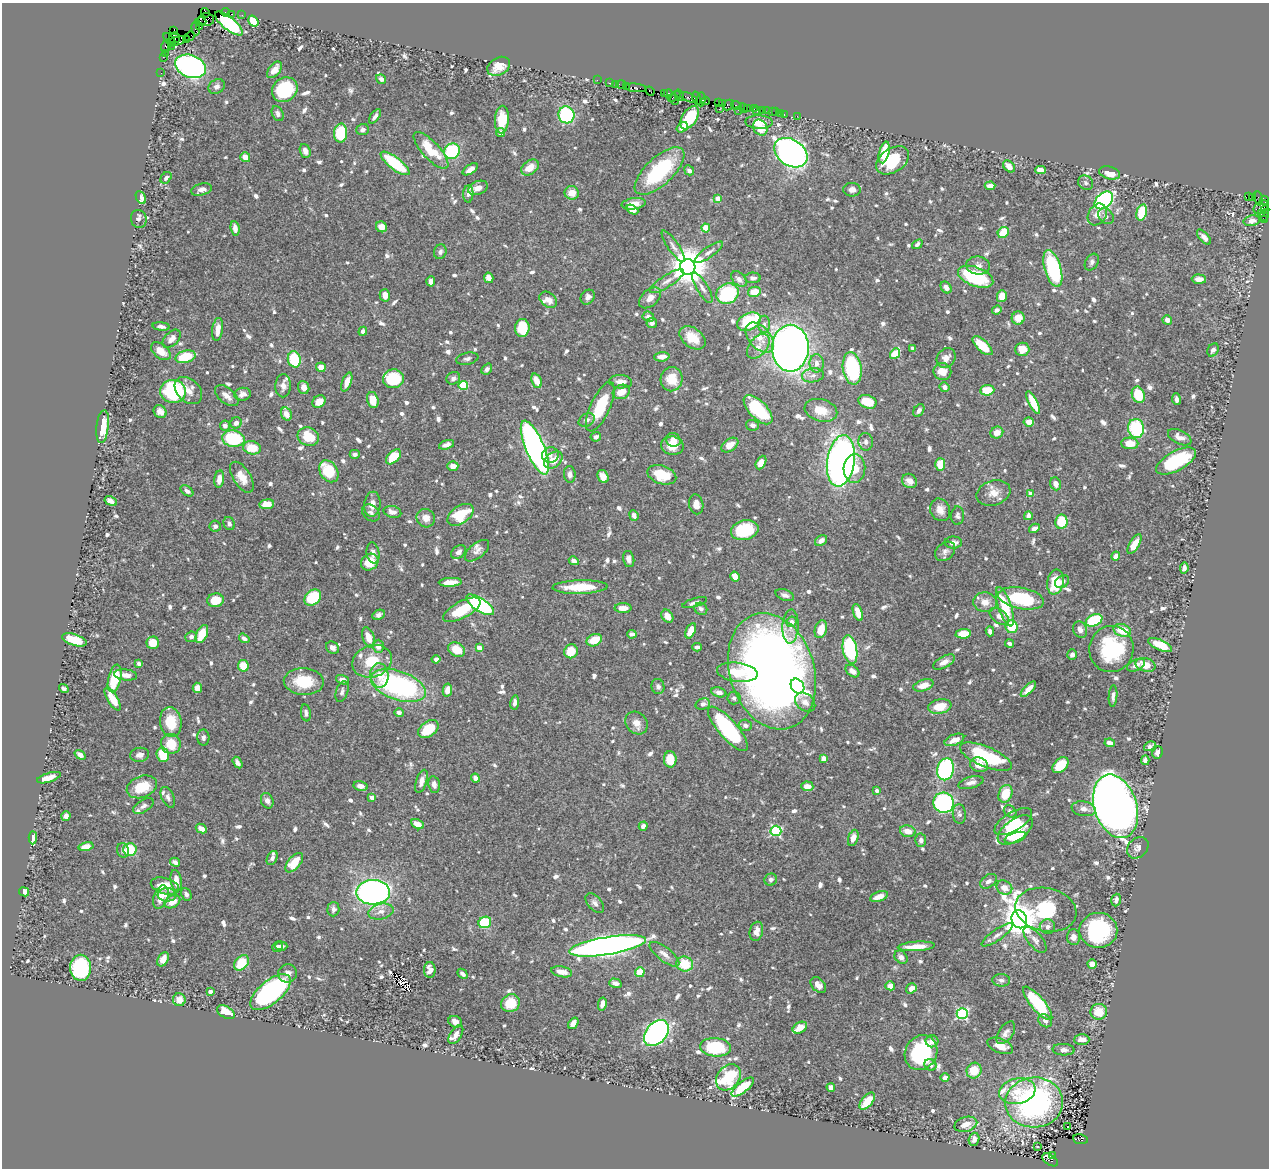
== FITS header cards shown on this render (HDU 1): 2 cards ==
NAXIS1  =                 1267
NAXIS2  =                 1166

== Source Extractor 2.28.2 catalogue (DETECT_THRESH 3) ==
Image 1267 x 1166 px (HDU 1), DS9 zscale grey, 1 PNG px = 1 image px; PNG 1271 x 1170 px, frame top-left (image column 1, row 1166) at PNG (2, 3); each listed source drawn as its Kron ellipse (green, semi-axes under 4 px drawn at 4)
Background 0.663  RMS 0.0095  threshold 0.0286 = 3 sigma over >= 5 px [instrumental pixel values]
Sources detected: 908; of the 908, the 500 brightest by FLUX_AUTO listed and drawn (408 fainter detections omitted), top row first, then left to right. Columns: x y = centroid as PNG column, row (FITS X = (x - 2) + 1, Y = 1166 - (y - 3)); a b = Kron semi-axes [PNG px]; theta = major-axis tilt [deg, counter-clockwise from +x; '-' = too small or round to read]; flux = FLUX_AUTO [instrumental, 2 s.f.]
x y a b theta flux
226 12 4 2 - 20
205 13 5 3 - 64
231 14 2 2 - 5.5
242 15 2 2 - 9.5
206 20 8 6 0 480
253 21 6 4 -55 12
201 22 6 3 0 36
229 23 17 6 -39 58
199 26 4 2 - 23
196 28 7 3 -88 52
173 31 3 3 - 45
190 36 5 2 - 14
175 38 5 5 - 530
186 39 3 2 - 9.7
170 40 8 3 -49 20
177 41 9 4 12 390
166 46 7 5 63 94
172 46 4 3 - 220
165 53 2 2 - 3.5
163 57 2 2 - 10
191 66 16 11 -21 190
499 66 12 8 29 7.9
275 70 10 5 51 6.7
161 73 2 2 - 7.5
381 79 5 4 - 3.2
597 80 2 2 - 10
609 83 2 2 - 14
615 84 2 2 - 7.9
621 85 5 2 - 25
217 86 8 6 33 2.7
626 87 3 2 - 28
635 88 11 3 -5 71
285 90 13 11 39 38
650 91 5 3 - 32
664 93 2 2 - 6.3
668 93 4 3 - 55
679 95 6 3 -58 78
674 96 7 2 32 71
688 97 9 4 -24 84
696 98 6 4 -74 55
701 99 7 4 87 110
674 100 5 4 - 33
705 101 4 4 - 54
718 102 3 3 - 23
722 103 3 2 - 23
728 105 6 4 45 53
736 105 5 3 - 74
744 108 5 2 - 45
747 108 3 2 - 5.3
719 109 2 2 - 14
754 109 2 2 - 5.2
738 110 2 2 - 15
762 110 3 3 - 47
757 111 2 2 - 6.9
767 111 2 2 - 5.1
772 112 2 2 - 10
775 112 3 2 - 3.7
780 113 2 2 - 3.2
278 114 8 5 -65 2.2
784 114 3 2 - 5.7
566 115 8 8 - 49
375 116 8 4 53 2.3
797 116 2 2 - 14
690 118 13 7 58 30
502 120 14 7 87 17
759 122 14 6 -2 7.2
682 127 6 4 39 5.5
760 127 8 7 - 11
363 129 6 5 - 2.4
341 133 9 6 88 39
500 133 4 4 - 4
431 150 24 8 -47 23
305 151 7 5 -69 3
452 151 8 7 - 43
884 152 11 5 76 16
791 153 18 13 -34 390
245 157 5 4 - 6.8
893 160 18 12 34 29
395 163 17 6 -38 39
1009 166 7 5 -45 6
530 167 9 7 35 8.2
470 169 8 4 33 3.5
689 170 5 4 - 2.3
1040 170 5 4 - 6.2
659 171 31 13 43 57
1110 173 10 6 -15 8.1
166 178 6 5 - 2.3
1086 183 8 7 - 2.2
990 186 5 4 - 4.7
478 188 10 6 20 5.2
201 190 11 6 14 3.3
852 190 8 7 - 3.6
572 193 7 6 - 7.3
468 194 9 5 87 2.6
1248 196 3 2 - 38
141 197 7 4 -62 2.3
1252 197 3 2 - 5.9
718 198 4 4 - 8.3
1259 199 7 3 -76 18
1104 200 10 7 43 130
1264 200 5 2 - 30
634 204 12 5 8 7
1261 207 8 5 37 350
632 210 6 4 -29 5.1
1265 210 4 3 - 83
1142 212 8 5 75 28
1262 213 3 3 - 38
1097 214 11 9 60 4.7
1264 215 6 3 74 31
1106 216 9 6 -43 2.5
139 219 9 7 -70 2.2
1264 220 3 2 - 21
1252 221 8 5 12 3.1
381 227 6 5 - 4.1
235 228 7 4 -83 4.5
706 228 4 4 - 19
1003 232 6 5 - 15
1204 237 9 4 -48 3.7
917 244 6 4 37 2.2
673 246 19 5 -56 3.4
440 252 7 6 - 2.5
709 252 17 5 34 3.4
1092 262 9 6 60 2.2
978 265 12 9 -7 3.7
688 267 8 7 - 1900
1053 269 19 8 -74 57
976 277 18 9 -21 48
489 278 5 4 - 5.9
753 278 8 5 2 2.1
739 279 9 6 -44 3.5
1199 279 7 4 -3 4.3
431 281 5 4 - 2.8
667 281 20 6 33 5
946 287 6 5 - 2.9
702 288 17 5 -59 3.9
754 292 6 5 - 11
727 294 11 10 - 45
385 295 6 5 - 5.9
1002 296 6 5 - 7.6
588 297 8 6 53 2.8
650 298 12 8 41 5.9
548 300 10 7 -36 5.5
997 310 5 4 - 2.6
648 317 6 5 - 3.3
1018 318 6 6 - 7.1
1167 320 5 4 - 3.5
749 322 12 8 26 49
652 323 5 5 - 2.8
764 324 8 6 88 2.4
161 326 8 4 -7 2.4
522 328 9 7 85 27
218 329 11 5 82 6.3
363 331 4 4 - 2.8
692 338 14 9 -37 12
760 338 18 10 -49 11
171 339 11 6 46 4.3
758 346 14 8 51 5.6
983 346 12 5 -43 16
790 348 23 18 90 520
913 348 4 3 - 2.4
1022 349 7 6 - 8.8
1213 350 7 5 62 3
161 351 11 7 -38 7.5
895 354 6 4 51 24
185 357 10 6 14 24
662 357 8 4 4 4.8
946 358 10 8 50 5.4
294 359 8 6 -75 32
467 359 11 6 12 2.1
817 363 9 7 89 4.5
321 367 5 4 - 6.4
852 368 16 9 -81 61
487 369 6 4 53 2.5
942 372 9 8 - 8.7
813 375 11 7 7 3.3
453 378 7 6 - 2.5
394 379 10 9 - 29
672 379 12 11 - 14
537 381 7 4 -67 7.8
347 382 10 4 70 5.4
621 382 11 6 -3 5.2
283 386 11 8 89 5.1
463 386 4 4 - 34
304 387 6 5 - 4.1
945 387 5 5 - 2.9
188 390 16 11 -43 7.3
987 390 7 5 5 17
173 391 13 11 -4 67
621 392 9 7 24 8.8
242 394 8 6 9 3.1
1138 395 8 6 -67 20
227 396 14 7 -40 4.3
1176 399 6 3 -83 2.1
373 400 8 5 -75 10
319 402 7 5 37 8.3
867 402 9 6 -20 15
1033 402 12 4 -64 15
600 407 27 9 65 29
758 410 18 9 -46 47
821 410 16 11 -15 11
919 410 7 5 58 2.5
160 412 7 6 - 3.4
286 414 7 5 -62 5.8
587 420 8 6 29 2.5
1029 422 5 4 - 9.8
236 423 6 5 - 2.9
753 425 6 5 - 2.6
225 426 5 5 - 2.6
103 427 16 6 83 13
1136 428 9 8 - 51
997 433 6 5 - 5.7
308 437 11 9 -21 17
596 437 5 5 - 2.3
1180 437 12 6 -26 4.4
233 439 11 8 -8 46
673 440 7 6 - 6.6
866 442 9 7 -79 2.8
1130 443 8 6 -3 11
446 445 8 4 18 2.5
730 445 9 6 35 7.6
672 446 11 9 -11 9.3
252 448 9 6 -10 15
535 448 29 9 -67 330
355 454 5 4 - 2.2
550 455 8 7 - 3
393 457 9 5 45 18
553 460 10 7 39 9.8
841 461 26 14 81 350
1176 461 22 9 29 44
761 462 7 4 63 7.2
940 464 6 5 - 11
453 466 5 4 - 5.4
854 469 14 11 85 13
329 471 12 8 -58 24
570 474 8 5 -86 2.6
662 475 15 9 -18 19
603 476 7 5 -62 5.6
242 477 17 8 -57 9.1
219 479 8 5 83 5.8
909 481 8 6 -35 5.4
1055 484 6 5 - 4.3
187 491 7 4 -36 2.3
993 493 17 12 16 7.7
1030 493 4 4 - 5.5
111 501 6 4 -30 4.7
267 504 7 5 8 9.1
372 504 12 8 84 6.3
696 504 10 7 -79 5.2
940 510 11 9 -65 5.7
392 512 9 5 -14 3.8
371 513 10 7 -41 2.6
460 515 14 8 34 27
634 515 5 4 - 2.6
957 516 9 6 87 2.1
1028 516 4 4 - 2.9
426 518 9 9 - 6
1061 522 7 6 - 19
229 524 7 5 -66 2.3
215 526 6 5 - 2.6
1034 528 6 4 29 2.6
745 530 14 9 13 36
821 541 6 4 37 2.8
953 542 9 6 1 3.4
1134 544 11 5 58 10
477 551 14 7 39 3.6
945 551 11 8 42 3
458 552 8 6 40 3.3
373 553 10 6 -81 3.4
1116 556 4 4 - 5.1
629 559 8 5 -78 3.1
574 561 5 4 - 3.2
370 562 9 8 - 12
1184 568 5 4 - 2.2
735 577 5 4 - 7.6
450 582 11 4 3 7.5
1055 582 12 8 80 21
1062 582 7 5 34 2.8
580 587 28 7 1 22
785 595 9 5 -20 2.4
313 597 9 7 41 35
1021 598 23 10 -11 45
215 600 8 6 10 15
985 602 12 10 -6 6.6
695 603 13 4 17 2.1
480 605 16 6 -33 100
1005 607 20 6 -72 30
623 608 8 5 0 5.2
701 609 7 5 -34 2.2
462 610 20 8 28 23
858 612 9 4 -70 8.4
379 615 6 4 23 2.2
667 616 7 5 -54 6.8
999 616 11 6 -38 4.3
1094 620 9 5 24 39
792 622 5 5 - 4.1
790 626 17 8 87 5.3
1012 627 6 6 - 20
821 629 9 6 72 10
1080 630 8 6 -65 3.7
1122 630 9 6 -19 16
691 631 8 4 64 8.8
990 631 5 4 - 3.1
202 634 10 5 66 15
632 634 4 4 - 2.3
963 634 8 4 5 12
191 637 6 5 - 2.9
244 638 6 4 -35 2.6
368 638 11 5 -72 8.8
74 640 13 5 -18 23
594 640 8 6 26 13
153 643 6 6 - 10
1010 644 4 4 - 2.2
1160 645 13 5 -24 18
378 646 6 5 - 5.2
697 647 5 3 - 2.1
332 648 7 6 - 2.7
479 648 4 4 - 6.7
457 649 9 6 -28 13
850 649 14 7 -79 75
1111 649 23 22 - 53
571 651 7 6 - 13
1072 655 5 5 - 2.3
436 659 4 4 - 2.5
372 661 20 16 19 20
944 662 12 6 28 4.6
139 664 4 4 - 4.1
1136 665 9 5 25 3.5
1146 665 10 6 -15 8
243 666 6 5 - 12
772 671 59 42 -73 720
852 671 8 5 -37 4.7
737 672 20 9 -7 18
126 675 11 5 -6 4.2
379 675 12 9 -82 7.8
115 678 14 6 76 26
342 680 7 4 -17 4.2
304 681 20 13 -3 24
398 685 28 14 -19 130
923 685 10 5 18 6.6
658 686 8 6 -77 2.5
798 686 8 6 -57 15
197 688 5 4 - 5
64 689 5 4 - 2.2
1028 689 10 4 46 4.6
447 690 6 4 78 5.4
342 692 11 6 72 2.1
719 692 8 5 -13 3.3
1113 696 11 4 86 2.2
734 698 6 6 - 2.6
113 699 13 5 -59 13
515 702 7 4 80 2.9
805 702 11 8 -39 3.9
703 704 7 5 17 2.7
940 707 12 7 11 11
306 713 8 5 -81 2.1
399 713 5 4 - 2.2
171 722 15 11 -82 17
636 723 12 10 -44 5.5
745 725 7 5 -20 2.8
428 729 11 7 37 21
728 729 28 9 -49 74
203 738 8 6 88 2.2
954 740 10 5 22 6.5
1110 743 5 4 - 4.5
171 744 10 9 - 16
1150 746 6 4 33 2.5
1158 753 6 5 - 3.1
80 755 6 4 -37 4
140 755 9 7 7 3.7
163 755 7 6 - 18
986 757 27 10 -23 52
824 758 4 4 - 10
670 759 8 6 -87 15
1145 760 5 4 - 2.9
237 762 6 4 -58 2.4
979 765 9 7 -16 7.5
1060 765 9 6 44 20
946 769 11 8 77 110
49 778 12 4 17 6.3
475 778 4 4 - 3.1
421 781 12 5 72 3.8
971 783 13 6 15 3.4
434 784 8 5 -80 3.5
361 786 7 4 -11 4.2
807 786 6 4 -5 6.4
142 787 16 10 21 18
877 790 3 3 - 3.2
1005 794 9 6 68 15
168 797 11 6 -66 2.4
372 797 4 4 - 4.6
267 801 8 6 -65 2.9
944 803 10 10 - 110
143 806 11 6 31 2.4
1116 806 32 21 -72 830
1084 809 12 7 -9 3.9
1010 811 7 5 -42 2.3
959 814 10 6 -85 2.2
66 816 5 4 - 2.9
1013 822 21 9 31 14
417 824 6 4 -29 7.1
643 826 4 4 - 2.8
201 828 6 4 -27 4.8
1015 830 20 10 36 33
776 831 5 5 - 66
908 831 8 5 -14 6.4
33 838 6 4 87 2.4
853 838 8 5 71 5.1
1015 838 11 5 18 8.3
921 840 6 5 - 2.2
86 847 7 4 12 7.8
1138 848 12 9 45 3.4
123 850 7 6 - 2.3
130 850 7 6 - 27
272 858 7 5 63 2.4
175 862 5 4 - 3
294 863 11 6 50 15
771 880 6 6 - 2.1
176 881 11 5 -80 6.4
989 881 9 6 35 3.1
165 886 14 8 -16 15
1004 888 8 6 -32 5.8
24 892 5 4 - 3.9
373 892 17 12 1 300
186 894 6 5 - 2.3
167 895 9 6 -2 3.3
161 897 12 7 70 9
879 897 9 5 20 7.1
1116 900 6 4 73 2.5
172 902 8 6 30 8.9
595 903 12 7 -49 3
333 909 7 6 - 2.5
1046 910 31 21 -12 39
381 912 13 7 13 4.9
1019 919 9 7 -67 1600
485 922 6 5 - 34
1047 927 7 7 - 3.1
1098 930 19 17 0 64
756 931 10 6 78 4.7
997 935 18 5 35 3.9
1073 937 7 6 - 4.1
1035 940 16 7 -51 3.2
281 946 6 4 -1 3.3
608 946 39 9 9 550
916 946 18 4 4 11
278 947 5 5 - 2.5
664 954 18 7 -38 4.8
901 957 7 5 -46 3.4
163 959 7 5 62 5.7
241 963 9 6 48 19
685 964 8 7 - 18
1092 964 4 4 - 6.7
80 968 13 10 89 82
430 970 8 6 -89 4.4
562 972 10 5 -12 6.5
640 972 5 4 - 13
288 973 9 9 - 4.1
462 974 5 3 - 2.4
1001 980 9 6 -3 2.5
615 983 6 4 -17 2.8
818 985 9 6 -49 4.3
890 986 5 4 - 6.3
911 988 5 4 - 3.5
210 991 4 3 - 3.3
270 992 24 11 40 140
179 1000 6 6 - 5.1
511 1003 10 8 33 17
1038 1003 21 7 -50 53
602 1004 6 4 78 3.8
226 1012 10 5 -29 12
1099 1012 8 8 - 12
962 1014 5 5 - 89
1045 1021 7 6 - 2.4
455 1022 7 5 -25 3.5
573 1023 6 4 56 4.8
800 1028 8 5 29 7.1
656 1033 15 10 50 210
1006 1033 13 7 55 3.5
456 1035 10 5 58 4.1
1082 1040 7 5 0 5.5
932 1041 6 6 - 3.8
1000 1046 13 7 -22 9.6
715 1047 15 9 -6 40
1064 1050 11 5 -3 2.9
921 1053 18 15 60 56
930 1065 6 5 - 3.1
974 1071 8 7 - 15
728 1077 14 11 50 52
945 1078 4 4 - 3.7
743 1087 14 5 39 18
831 1088 4 4 - 4.4
1017 1091 18 12 12 13
867 1101 10 5 49 14
1034 1102 29 25 3 180
966 1124 11 7 16 6.6
1068 1127 3 3 - 3.7
974 1139 6 5 - 3.4
1081 1139 7 4 -7 370
1037 1147 3 3 - 3.2
1053 1155 3 2 - 69
1050 1160 9 5 -34 330
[408 fainter detections neither listed nor drawn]